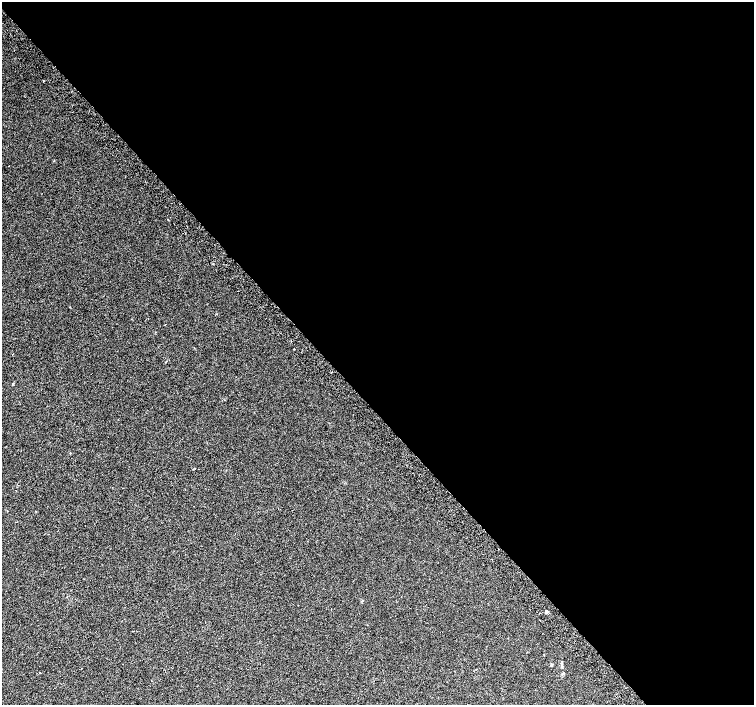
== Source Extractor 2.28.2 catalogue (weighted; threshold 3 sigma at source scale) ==
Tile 8 of 4 x 4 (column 4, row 2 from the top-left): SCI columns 4552-6055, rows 3054-4459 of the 6087 x 6041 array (HDU 1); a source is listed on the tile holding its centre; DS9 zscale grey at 2 x 2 block average (1 PNG px = mean of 2 x 2 image px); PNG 756 x 707 px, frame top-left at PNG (2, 2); no overlay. Shown black and unused: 58% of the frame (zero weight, under 2 of 3 exposures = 2% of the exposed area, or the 3 px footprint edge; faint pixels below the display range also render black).
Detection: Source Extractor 2.28.2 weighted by HDU 2 'WHT'; one run over the whole footprint, this tile lists its part. Background 0.0108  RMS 0.006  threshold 0.0271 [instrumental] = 3 sigma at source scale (4.5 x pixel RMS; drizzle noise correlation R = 1.50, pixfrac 1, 0.0396/0.0396 arcsec/px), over >= 5 px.
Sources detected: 7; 2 cosmic-ray / hot-pixel residue — not listed; the other 5 listed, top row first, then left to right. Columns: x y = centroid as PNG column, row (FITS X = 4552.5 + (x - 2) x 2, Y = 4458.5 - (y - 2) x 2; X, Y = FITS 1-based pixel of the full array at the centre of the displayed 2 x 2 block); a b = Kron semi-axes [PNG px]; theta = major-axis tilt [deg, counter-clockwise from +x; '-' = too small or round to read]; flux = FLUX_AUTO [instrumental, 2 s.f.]
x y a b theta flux
43 81 2 2 - 2.8
13 384 3 2 - 0.75
546 611 2 2 - 5.4
540 613 2 2 - 0.67
551 665 2 2 - 2.2